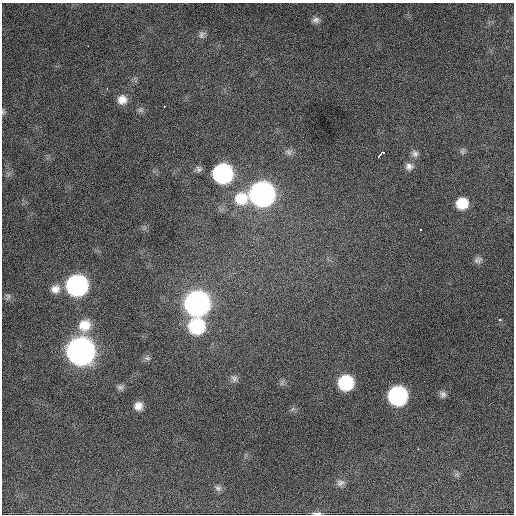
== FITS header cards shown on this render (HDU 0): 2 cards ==
NAXIS1  =                  512 / Axis length
NAXIS2  =                  512 / Axis length

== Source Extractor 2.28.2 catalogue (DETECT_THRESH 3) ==
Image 512 x 512 px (HDU 0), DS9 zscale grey, 1 PNG px = 1 image px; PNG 516 x 516 px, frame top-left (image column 1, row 512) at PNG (2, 3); no overlay
Background 1320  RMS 31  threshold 93.3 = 3 sigma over >= 5 px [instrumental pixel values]
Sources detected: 40; all 40 listed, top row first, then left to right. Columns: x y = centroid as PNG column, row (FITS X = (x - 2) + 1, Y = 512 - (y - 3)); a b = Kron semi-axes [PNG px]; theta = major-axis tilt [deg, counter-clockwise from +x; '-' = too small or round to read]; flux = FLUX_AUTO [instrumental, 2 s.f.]
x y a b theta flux
316 20 10 8 0 8.7e+03
202 34 11 8 54 7.7e+03
88 46 2 2 - 3.1e+03
107 88 3 2 - 3.7e+03
122 100 11 11 - 2.0e+04
164 106 3 3 - 4.7e+03
140 110 8 6 64 5.8e+03
3 112 6 5 - 3.2e+03
462 151 10 6 84 5.2e+03
289 152 9 8 - 7.7e+03
382 153 7 3 37 4.8e+04
415 154 10 9 - 8.6e+03
409 166 11 9 8 1.1e+04
199 169 9 8 - 6.8e+03
222 173 12 11 - 5.5e+05
262 194 13 12 - 1.7e+06
241 199 15 14 - 6.1e+04
462 203 10 10 - 5.0e+04
420 229 3 3 - 9.3e+03
478 260 11 8 32 8.0e+03
77 285 12 12 - 7.8e+05
55 289 12 11 - 1.7e+04
8 296 9 6 -49 5.5e+03
197 303 13 12 - 1.8e+06
500 320 3 3 - 4.3e+03
84 325 15 14 - 3.9e+04
196 326 12 12 - 1.8e+05
80 351 13 13 - 2.8e+06
147 358 9 6 -10 5.9e+03
234 378 10 8 -55 7.9e+03
282 383 7 4 71 4.2e+03
345 383 11 10 - 1.6e+05
120 387 10 7 6 6.4e+03
443 394 9 8 - 7.9e+03
397 396 12 11 - 4.7e+05
138 406 8 8 - 1.6e+04
417 449 3 2 - 6.2e+03
340 483 11 8 17 8.6e+03
218 488 9 7 -32 6.9e+03
317 513 11 4 -2 5.9e+03
At the frame edge (FLAGS 8, measured only in part): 2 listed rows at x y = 3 112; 317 513